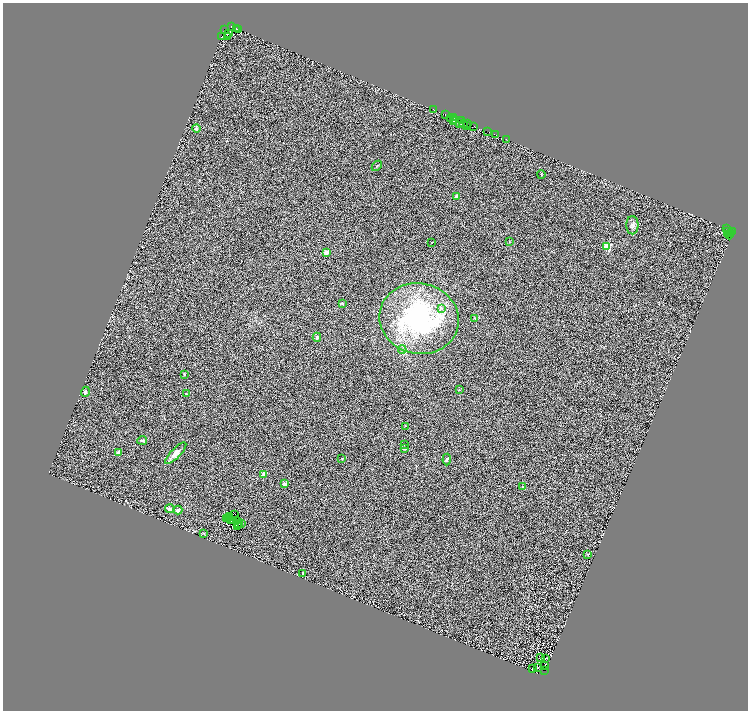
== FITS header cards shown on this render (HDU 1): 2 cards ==
NAXIS1  =                 1491
NAXIS2  =                 1416

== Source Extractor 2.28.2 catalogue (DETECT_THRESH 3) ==
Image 1491 x 1416 px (HDU 1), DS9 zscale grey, zoomed out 1/2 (1 PNG px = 2 x 2 image px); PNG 750 x 712 px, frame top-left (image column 2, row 1415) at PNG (3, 3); each listed source drawn as its Kron ellipse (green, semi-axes under 4 px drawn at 4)
Background 0.354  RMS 0.32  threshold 0.965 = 3 sigma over >= 5 px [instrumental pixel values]
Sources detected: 117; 40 cannot appear on this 1/2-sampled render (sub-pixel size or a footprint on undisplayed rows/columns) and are neither listed nor drawn; the other 77 listed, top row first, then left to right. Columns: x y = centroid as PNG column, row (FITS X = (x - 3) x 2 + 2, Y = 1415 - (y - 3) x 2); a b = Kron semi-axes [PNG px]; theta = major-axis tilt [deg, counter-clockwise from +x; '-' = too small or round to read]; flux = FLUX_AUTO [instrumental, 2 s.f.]
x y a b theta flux
231 27 3 2 - 4600
236 28 2 1 - 460
224 30 2 1 - 370
239 30 2 1 - 2400
228 34 2 1 - 320
221 36 3 1 - 1400
227 36 2 2 - 1600
434 109 2 1 - 130
445 115 3 1 - 1300
451 118 2 2 - 690
453 118 2 1 - 100
454 119 2 1 - 570
454 121 2 1 - 570
461 121 2 1 - 1000
460 124 3 2 - 630
463 124 4 1 - 0.85
468 124 3 2 - 44
467 125 2 1 - 74
474 126 3 2 - 2400
196 128 4 4 - 77
488 132 2 2 - 670
496 135 2 1 - 160
506 139 2 1 - 53
377 166 6 2 46 51
541 174 4 3 - 57
456 196 2 2 - 480
632 225 9 6 -90 230
726 228 2 2 - 360
732 231 2 1 - 450
728 232 3 1 - 310
731 233 4 2 - 230
729 235 4 2 - 130
432 242 2 1 - 32
509 242 2 2 - 52
607 246 3 3 - 4000
326 253 2 2 - 810
342 303 4 3 - 57
442 308 3 3 - 76
475 318 3 3 - 55
419 319 40 35 -13 9300
317 337 4 3 - 92
402 350 4 3 - 64
184 374 3 3 - 51
459 390 3 2 - 31
85 392 5 4 - 87
186 394 3 2 - 33
405 426 2 2 - 51
142 440 5 3 - 120
405 445 2 2 - 50
404 448 4 2 - 110
119 452 4 4 - 110
176 453 14 5 46 370
342 458 2 2 - 110
447 459 6 3 86 87
264 474 2 2 - 890
285 484 3 3 - 160
523 487 2 2 - 110
170 509 5 4 - 120
178 510 4 4 - 170
234 514 2 1 - 23
230 517 3 2 - 24
228 518 2 1 - 24
226 519 2 1 - 30
230 519 2 1 - 32
237 520 3 1 - 16
239 523 3 1 - 6.1
241 524 2 1 - 17
237 525 3 1 - 9.9
204 533 2 1 - 210
588 554 3 2 - 32
303 573 3 3 - 53
541 657 2 1 - 22
546 658 3 1 - 30
544 665 2 1 - 21
532 668 2 1 - 15
538 668 2 1 - 16
545 671 2 1 - 110
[40 sub-pixel or undisplayed-footprint detections neither listed nor drawn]